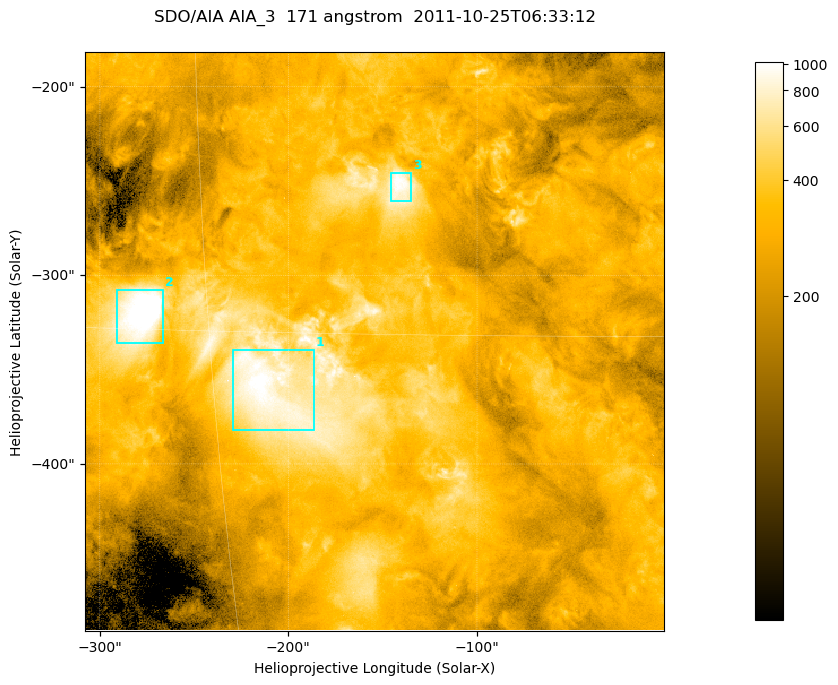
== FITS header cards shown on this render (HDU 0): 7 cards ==
TELESCOP= 'SDO/AIA '
INSTRUME= 'AIA_3   '
WAVELNTH=                  171
WAVEUNIT= 'angstrom'
DATE-OBS= '2011-10-25T06:33:12.34'
CTYPE1  = 'HPLN-TAN'
CTYPE2  = 'HPLT-TAN'

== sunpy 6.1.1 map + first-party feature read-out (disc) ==
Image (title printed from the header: SDO/AIA AIA_3  171 angstrom  2011-10-25T06:33:12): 512 x 512 px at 0.599 arcsec/px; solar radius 965 arcsec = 1609 px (partial field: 3.2% of the solar disc is inside the frame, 100% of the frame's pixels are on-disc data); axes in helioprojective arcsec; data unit not stated in the header (colour bar unlabelled)
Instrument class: DISC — disc imager (sunpy class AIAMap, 171 A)
Bright regions (active regions / flare kernels): reference = the on-disc median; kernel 5 px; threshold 5 sigma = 493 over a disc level ~292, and >= 1.15x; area >= 262 px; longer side >= 6 px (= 3.6 arcsec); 3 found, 3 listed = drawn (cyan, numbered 1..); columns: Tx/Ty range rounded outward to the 2 arcsec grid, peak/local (2 s.f.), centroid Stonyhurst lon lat
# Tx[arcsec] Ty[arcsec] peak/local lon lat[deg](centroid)
1 -230..-186 -382..-338 3.7 -13 -17
2 -292..-266 -336..-308 4.6 -17 -15
3 -146..-134 -262..-244 3.5 -9 -10